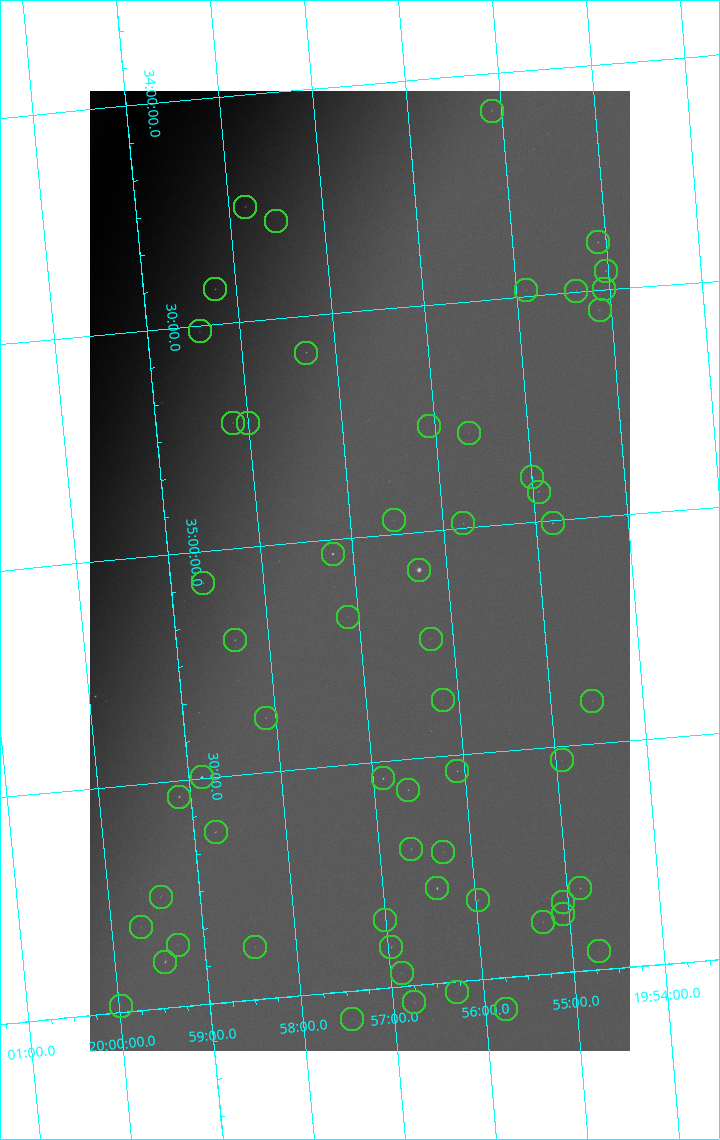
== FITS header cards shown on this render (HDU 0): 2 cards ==
NAXIS1  =                 1080 / length of data axis 1
NAXIS2  =                 1920 / length of data axis 2

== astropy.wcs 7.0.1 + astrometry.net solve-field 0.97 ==
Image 1080 x 1920 px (HDU 0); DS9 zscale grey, zoomed out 1/2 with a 90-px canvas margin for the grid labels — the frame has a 2x2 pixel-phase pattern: the four 2x2 pixel phases sit at different levels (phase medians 24917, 21433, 61036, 24904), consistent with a one-shot-colour (mosaic) sensor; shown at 1/2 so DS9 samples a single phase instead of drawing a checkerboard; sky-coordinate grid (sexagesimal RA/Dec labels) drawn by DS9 from the SOLVED WCS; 59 Tycho-2 reference stars matched to detected sources circled (green)
Header WCS: none
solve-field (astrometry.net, Tycho-2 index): SOLVED blind (the file carries no WCS)
Solved WCS: RA---TAN-SIP/DEC--TAN-SIP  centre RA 19:56:57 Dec +35:04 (299.24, +35.07 deg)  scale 3.99 arcsec/px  FOV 71.9' x 127.7'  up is -175 deg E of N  parity flipped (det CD > 0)
(file carries no celestial WCS; the grid is the blind solution)
Tycho-2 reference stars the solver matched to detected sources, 59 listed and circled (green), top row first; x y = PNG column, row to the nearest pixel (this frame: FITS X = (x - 90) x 2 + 1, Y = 1920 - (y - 91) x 2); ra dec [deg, ICRS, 3 dp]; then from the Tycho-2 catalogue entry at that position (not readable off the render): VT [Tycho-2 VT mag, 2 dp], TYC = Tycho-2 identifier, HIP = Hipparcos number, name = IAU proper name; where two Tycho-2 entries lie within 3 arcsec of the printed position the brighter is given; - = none
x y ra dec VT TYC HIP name
492 111 298.775 +34.082 9.09 2677-328-1 - -
245 207 299.456 +34.247 7.90 2678-2160-1 98239 -
276 222 299.377 +34.285 10.39 2678-2148-1 - -
598 242 298.521 +34.393 8.85 2677-973-1 - -
606 271 298.506 +34.458 8.77 2677-27-1 - -
604 289 298.514 +34.497 9.45 2677-1192-1 - -
215 290 299.557 +34.423 7.67 2678-1265-1 98289 -
526 290 298.724 +34.485 10.36 2677-449-1 - -
576 291 298.590 +34.496 9.48 2677-1253-1 - -
600 310 298.531 +34.543 9.36 2677-163-1 - -
200 332 299.609 +34.513 8.37 2678-1962-1 - -
306 353 299.327 +34.581 8.58 2678-908-1 - -
232 423 299.542 +34.721 9.13 2678-2394-1 - -
248 423 299.503 +34.725 8.91 2678-407-1 - -
428 426 299.016 +34.768 10.47 2677-109-1 - -
468 434 298.910 +34.791 9.95 2677-66-1 - -
532 478 298.751 +34.901 7.33 2677-1118-1 98004 -
538 492 298.736 +34.933 9.03 2677-477-1 - -
394 520 299.132 +34.968 9.91 2677-43-1 - -
463 524 298.945 +34.989 9.54 2677-1189-1 - -
552 524 298.704 +35.006 8.63 2677-500-1 97987 -
332 554 299.306 +35.031 7.32 2678-740-1 98193 -
418 570 299.077 +35.083 4.01 2677-1816-1 98110 -
203 583 299.661 +35.069 8.85 2678-2291-1 - -
348 617 299.280 +35.173 9.74 2678-1856-1 - -
430 639 299.061 +35.238 9.69 2677-351-1 - -
234 640 299.590 +35.202 8.98 2678-791-1 98298 -
442 700 299.043 +35.376 10.00 2677-683-1 - -
592 701 298.638 +35.406 9.98 2677-480-1 - -
266 718 299.526 +35.380 9.09 2678-613-1 - -
562 760 298.734 +35.531 9.70 2677-1271-1 - -
457 771 299.020 +35.535 8.95 2677-1268-1 - -
202 778 299.715 +35.498 7.00 2678-904-1 98343 -
383 778 299.222 +35.537 8.24 2677-1230-1 98157 -
408 790 299.158 +35.567 8.90 2677-942-1 - -
179 797 299.781 +35.536 8.76 2678-142-1 98369 -
216 832 299.691 +35.622 8.91 2678-436-1 - -
411 849 299.164 +35.698 9.31 2681-300-1 - -
443 852 299.077 +35.711 9.47 2681-258-1 - -
437 888 299.103 +35.790 7.67 2681-472-1 98116 -
580 888 298.712 +35.817 8.92 2681-276-1 - -
160 897 299.858 +35.753 9.44 2682-1366-1 - -
478 900 298.994 +35.825 8.75 2681-1366-1 - -
563 902 298.762 +35.844 9.54 2681-50-1 - -
563 914 298.765 +35.872 10.41 2681-1034-1 - -
385 920 299.252 +35.850 9.34 2682-18-1 - -
543 922 298.822 +35.885 9.57 2681-16-1 - -
141 928 299.918 +35.816 9.49 2682-1348-1 - -
178 945 299.822 +35.862 9.54 2682-619-1 - -
255 947 299.613 +35.883 9.85 2682-1249-1 - -
391 948 299.241 +35.911 8.62 2681-22-1 - -
599 952 298.676 +35.960 10.35 2681-800-1 - -
165 962 299.861 +35.897 8.18 2682-361-1 - -
402 974 299.220 +35.971 9.67 2681-104-1 - -
457 992 299.073 +36.024 10.08 2681-278-1 - -
414 1002 299.192 +36.038 9.41 2681-1304-1 - -
120 1006 299.994 +35.985 10.55 2682-979-1 - -
506 1009 298.944 +36.069 9.52 2681-894-1 - -
352 1020 299.367 +36.063 9.66 2682-3459-1 - -